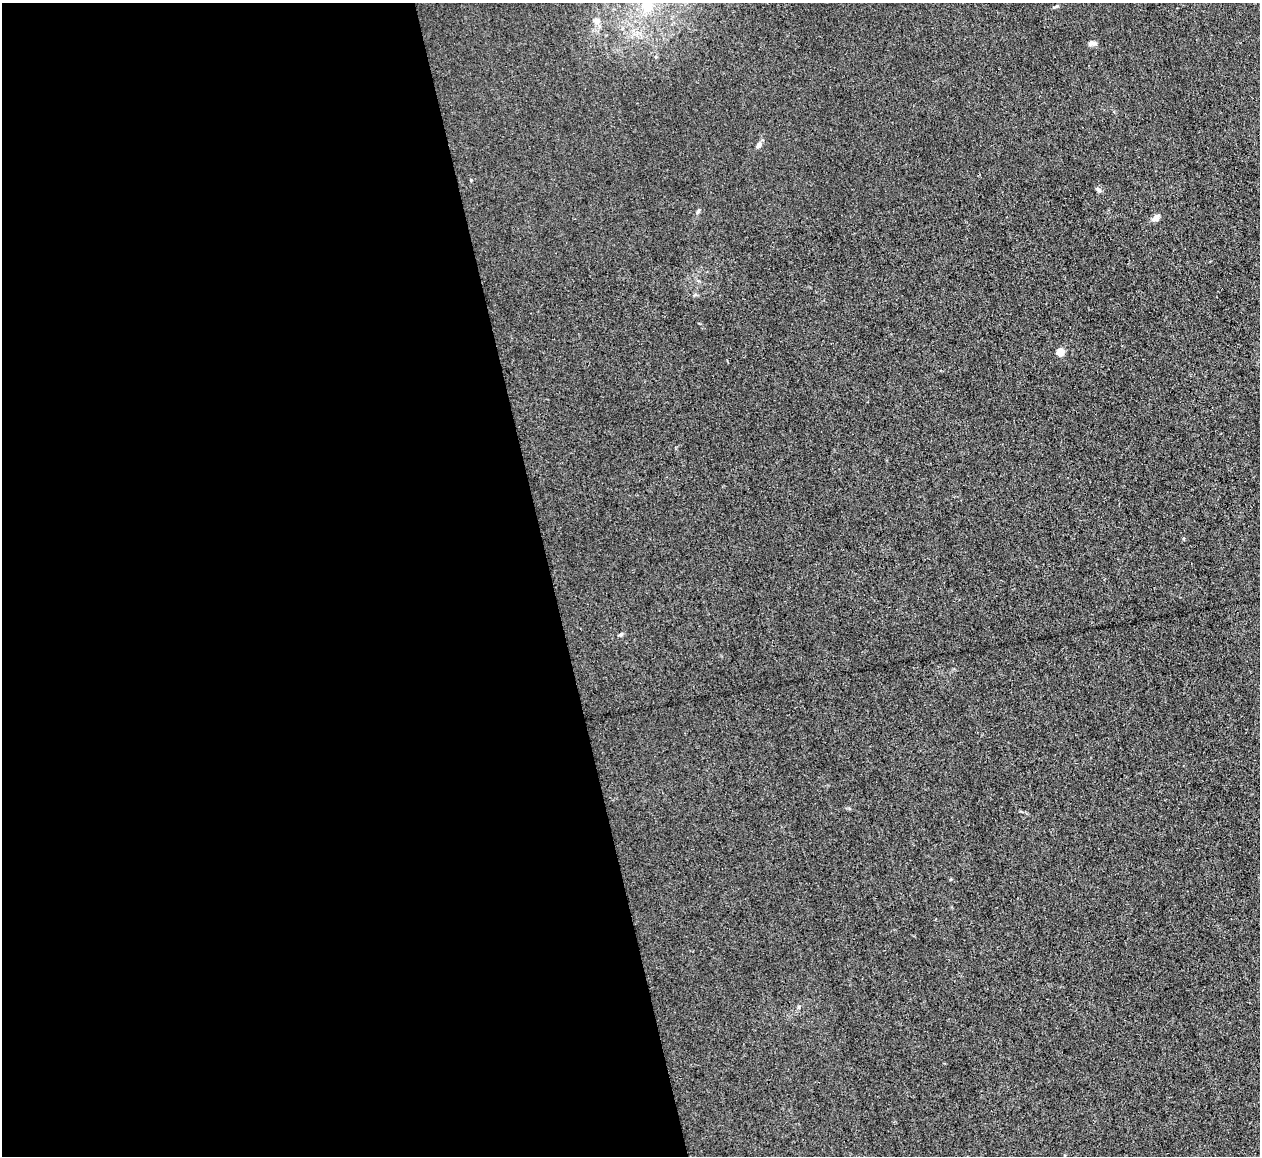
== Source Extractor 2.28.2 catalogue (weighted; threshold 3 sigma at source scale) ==
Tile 9 of 4 x 4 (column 1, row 3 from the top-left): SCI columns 1-1258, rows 1290-2443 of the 5030 x 5006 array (HDU 1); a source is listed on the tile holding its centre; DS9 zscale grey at full resolution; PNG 1262 x 1158 px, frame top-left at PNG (2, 3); no overlay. Shown black and unused: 44% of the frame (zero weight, under 3 of 4 exposures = <1% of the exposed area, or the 3 px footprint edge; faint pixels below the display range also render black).
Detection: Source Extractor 2.28.2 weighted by HDU 2 'WHT'; one run over the whole footprint, this tile lists its part. Background 0.0222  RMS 0.0058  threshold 0.0259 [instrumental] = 3 sigma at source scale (4.5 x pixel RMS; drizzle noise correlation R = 1.50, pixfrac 1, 0.05/0.05 arcsec/px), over >= 5 px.
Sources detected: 9; all 9 listed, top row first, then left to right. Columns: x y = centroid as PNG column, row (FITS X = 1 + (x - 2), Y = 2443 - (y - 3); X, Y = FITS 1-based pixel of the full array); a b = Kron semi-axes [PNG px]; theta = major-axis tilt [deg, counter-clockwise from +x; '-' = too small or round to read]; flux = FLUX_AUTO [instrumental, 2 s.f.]
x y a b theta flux
648 6 9 9 - 10
597 21 9 8 - 2.8
1090 44 10 6 35 1.6
758 145 8 6 65 1.9
1098 190 8 5 -44 1.2
698 211 8 3 58 0.76
1156 218 11 7 35 2.6
1060 352 5 4 - 14
621 634 5 5 - 0.84
Isophote crosses this tile's border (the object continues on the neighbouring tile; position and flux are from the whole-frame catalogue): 1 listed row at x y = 648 6